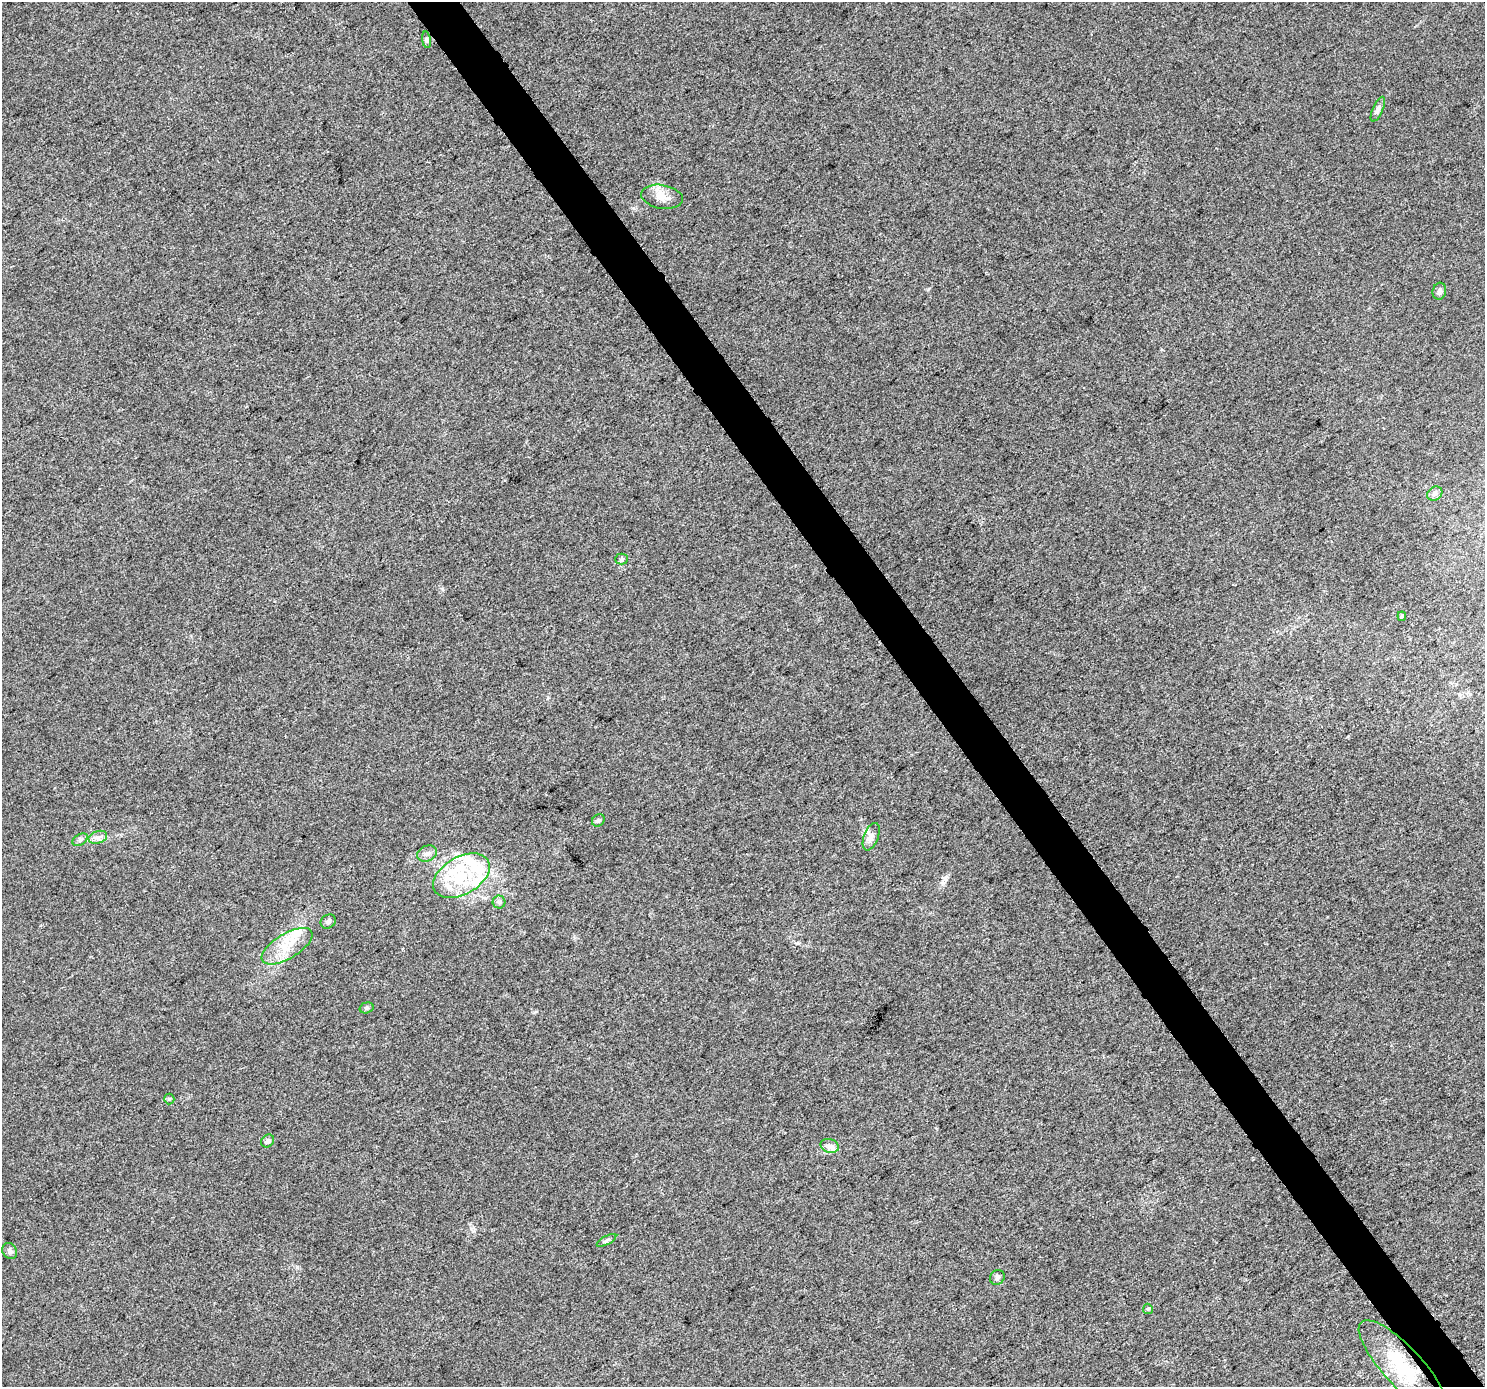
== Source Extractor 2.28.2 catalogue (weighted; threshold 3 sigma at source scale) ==
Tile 6 of 4 x 4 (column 2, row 2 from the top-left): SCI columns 1490-2972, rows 2963-4347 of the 5940 x 5862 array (HDU 1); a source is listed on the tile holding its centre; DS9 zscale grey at full resolution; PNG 1487 x 1389 px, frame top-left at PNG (2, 2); each listed source drawn as its Kron ellipse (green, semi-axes under 4 px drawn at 4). Shown black and unused: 3% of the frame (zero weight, under 3 of 5 exposures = <1% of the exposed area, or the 3 px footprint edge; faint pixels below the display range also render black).
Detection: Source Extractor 2.28.2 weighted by HDU 2 'WHT'; one run over the whole footprint, this tile lists its part. Background 0.0143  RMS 0.0045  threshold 0.0201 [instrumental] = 3 sigma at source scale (4.5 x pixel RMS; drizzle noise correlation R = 1.50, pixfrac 1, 0.0396/0.0396 arcsec/px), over >= 5 px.
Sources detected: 31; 6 inside a brighter listed object's ellipse — not listed separately; the other 25 listed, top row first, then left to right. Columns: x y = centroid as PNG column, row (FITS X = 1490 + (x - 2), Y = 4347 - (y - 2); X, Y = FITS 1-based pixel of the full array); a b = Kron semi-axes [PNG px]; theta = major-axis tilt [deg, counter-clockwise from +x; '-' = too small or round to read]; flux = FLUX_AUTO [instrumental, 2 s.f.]
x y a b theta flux
426 40 8 4 -82 0.82
1378 109 13 5 66 1.6
662 197 21 12 -9 5.3
1439 291 8 6 75 1.4
1435 494 8 6 36 1.7
622 559 6 5 - 0.82
1402 616 5 4 - 0.5
598 820 7 5 43 0.86
98 837 9 6 17 1.8
871 837 14 7 70 2.6
80 840 8 5 30 1.2
427 854 10 7 25 2.1
461 876 31 18 30 23
499 902 6 6 - 1.1
328 921 8 6 33 1.2
287 946 29 12 31 11
366 1008 7 5 17 0.8
169 1099 5 5 - 0.62
268 1141 7 6 - 1.3
830 1146 9 6 -15 2
606 1240 11 4 29 1.1
10 1251 8 7 - 1.4
997 1277 8 7 - 1.1
1148 1309 5 5 - 0.55
1403 1367 61 19 -47 28
Overlapping masked pixels (flux is a lower limit): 1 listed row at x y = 1403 1367
Unlisted compact peaks at least as high as the median listed source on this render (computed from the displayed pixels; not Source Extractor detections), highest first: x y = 797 943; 442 589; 945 879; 633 208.